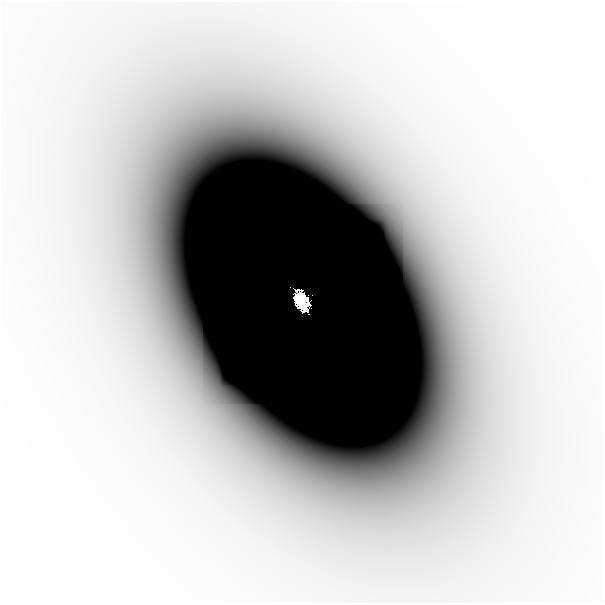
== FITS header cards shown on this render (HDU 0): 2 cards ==
NAXIS1  =                  601
NAXIS2  =                  601

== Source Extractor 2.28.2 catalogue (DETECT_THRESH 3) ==
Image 601 x 601 px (HDU 0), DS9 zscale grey, 1 PNG px = 1 image px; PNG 605 x 605 px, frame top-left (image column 1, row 601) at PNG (2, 2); no overlay
Background -1.65e-07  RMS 6.1e-08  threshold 1.84e-07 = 3 sigma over >= 5 px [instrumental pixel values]
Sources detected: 5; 2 with non-positive FLUX_AUTO (blend fragments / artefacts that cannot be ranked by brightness) are not listed; the other 3 listed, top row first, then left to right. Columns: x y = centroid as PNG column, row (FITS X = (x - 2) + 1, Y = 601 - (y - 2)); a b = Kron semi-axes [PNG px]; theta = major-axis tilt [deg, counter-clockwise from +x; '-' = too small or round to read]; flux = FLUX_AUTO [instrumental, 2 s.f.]
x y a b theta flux
290 287 2 2 - 1.4e-02
301 300 15 9 -69 1.2e+01
509 305 55 32 -88 7.8e-04
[2 non-positive-flux detections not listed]